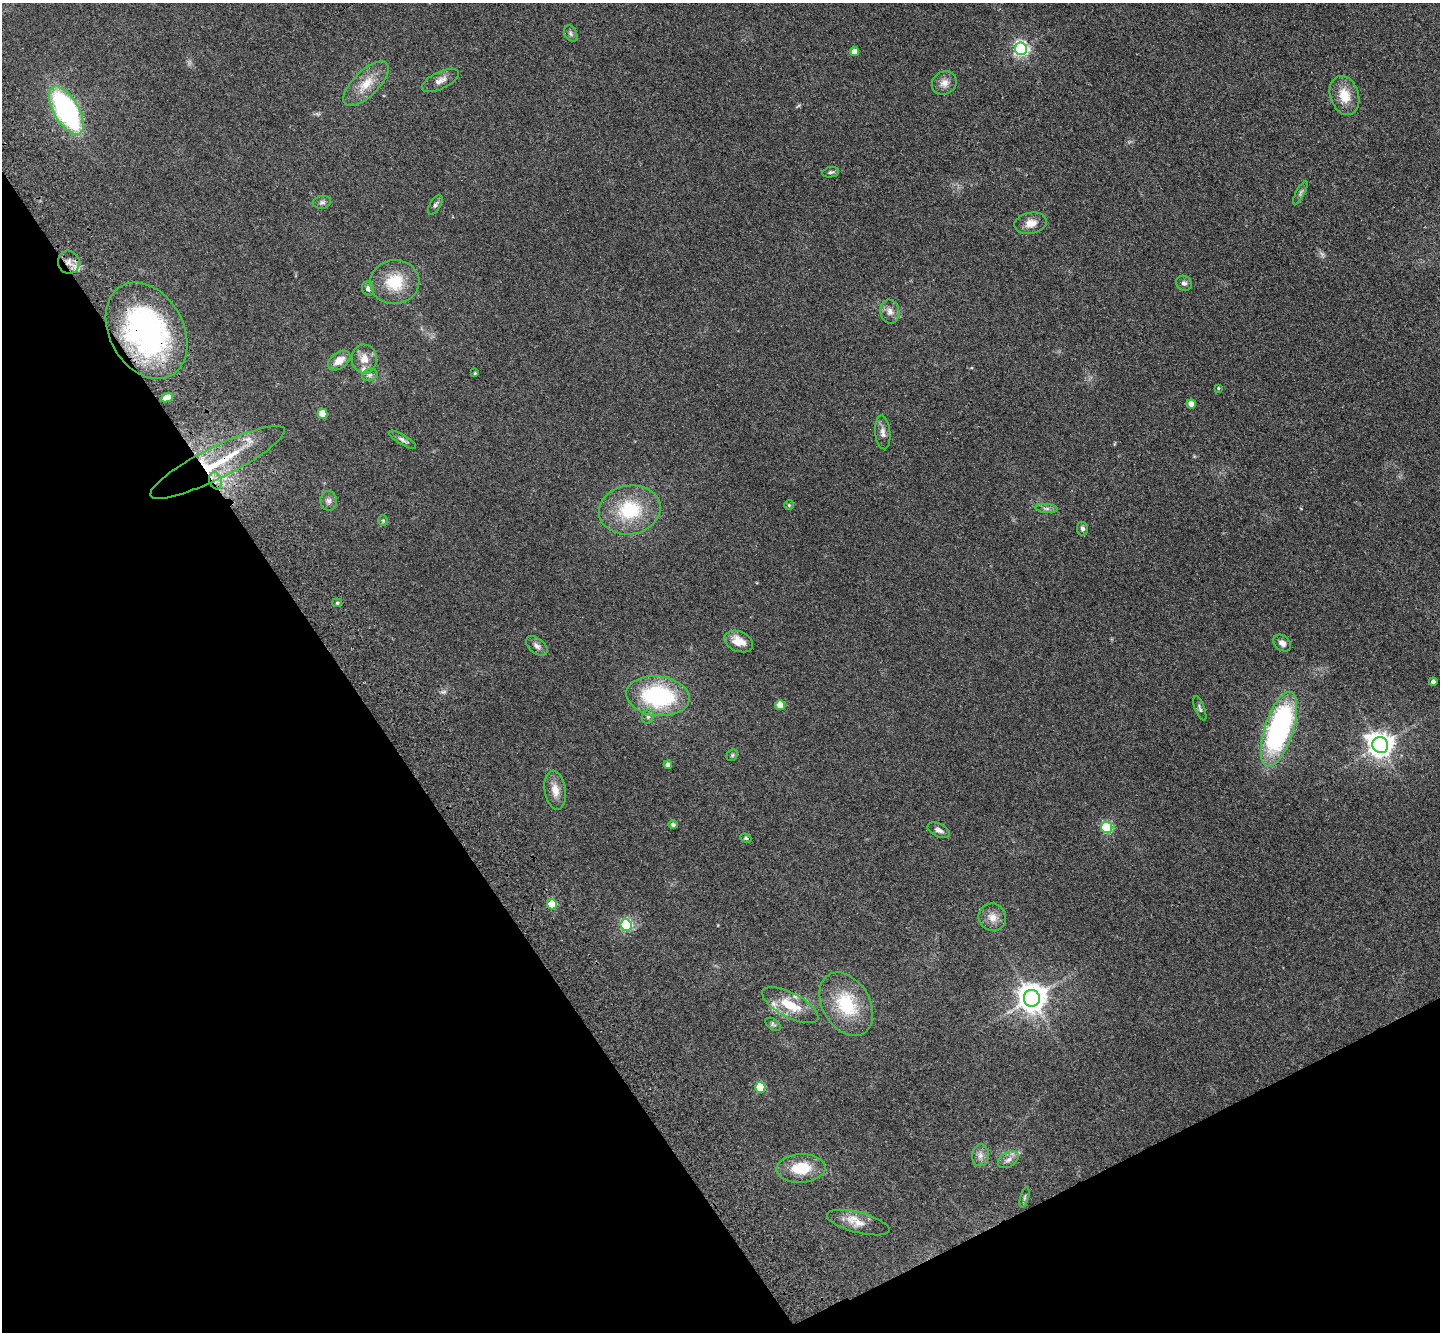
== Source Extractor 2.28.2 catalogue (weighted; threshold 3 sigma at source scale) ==
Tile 14 of 4 x 4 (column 2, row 4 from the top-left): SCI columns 1544-2981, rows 358-1687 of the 5965 x 5897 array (HDU 1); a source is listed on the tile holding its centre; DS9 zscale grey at full resolution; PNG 1442 x 1334 px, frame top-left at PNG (2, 3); each listed source drawn as its Kron ellipse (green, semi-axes under 4 px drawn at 4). Shown black and unused: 30% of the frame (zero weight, under 3 of 4 exposures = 6% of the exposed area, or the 3 px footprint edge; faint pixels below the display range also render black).
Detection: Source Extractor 2.28.2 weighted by HDU 2 'WHT'; one run over the whole footprint, this tile lists its part. Background 0.115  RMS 0.0064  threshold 0.0287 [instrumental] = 3 sigma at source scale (4.5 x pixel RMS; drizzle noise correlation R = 1.50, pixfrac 1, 0.05/0.05 arcsec/px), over >= 5 px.
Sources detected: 73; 1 too faint to see at this stretch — neither listed nor drawn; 4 inside a brighter listed object's ellipse — not listed separately; the other 68 listed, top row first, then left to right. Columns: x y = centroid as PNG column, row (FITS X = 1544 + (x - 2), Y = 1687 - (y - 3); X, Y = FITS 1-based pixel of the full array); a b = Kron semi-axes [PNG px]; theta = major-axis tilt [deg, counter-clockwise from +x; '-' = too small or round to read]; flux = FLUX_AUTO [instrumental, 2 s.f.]
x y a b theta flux
571 34 9 6 -61 1.6
1021 49 6 6 - 160
854 52 4 4 - 7.6
440 80 20 8 26 4.4
944 83 13 11 34 4.5
366 84 29 12 44 12
1344 95 20 14 -71 12
66 111 27 12 -60 120
831 172 8 5 10 1.4
1300 193 13 4 62 1.7
322 202 9 6 8 1.7
435 205 11 5 60 1.6
1031 223 16 10 10 5.7
69 262 11 11 - 5.1
395 282 25 22 5 21
1184 283 8 7 - 2
368 289 7 6 - 2.1
890 312 12 9 -81 3.9
146 331 51 37 -61 140
364 359 14 12 -85 6.7
339 361 12 8 36 6.3
475 373 4 3 - 0.65
370 375 8 6 20 1.7
1218 388 3 3 - 0.63
167 398 6 4 22 3.5
1191 404 4 4 - 6.5
322 414 5 5 - 14
883 432 17 7 -84 3.5
402 440 15 4 -31 2
217 462 75 15 27 45
216 481 9 6 -74 3.7
329 501 10 8 -90 2.5
789 505 5 5 - 0.77
1046 508 11 4 -5 1.8
630 510 31 24 9 36
383 521 5 4 - 0.71
1082 529 7 5 -82 1.8
337 603 5 4 - 0.75
739 641 15 10 -23 8.4
1282 643 10 7 -40 3
537 646 12 7 -38 2.8
1433 682 4 4 - 2.6
658 696 32 20 -6 68
780 705 5 4 - 13
1200 708 13 4 -68 1.6
648 717 7 5 68 1.5
1279 729 39 14 72 140
1380 745 8 7 - 600
732 755 6 5 - 0.97
668 765 4 4 - 3.2
555 790 20 10 -81 6.8
673 825 5 4 - 1.3
1107 828 6 5 - 59
939 830 12 6 -26 2.6
746 838 6 4 -23 0.85
552 904 5 5 - 22
992 917 14 13 - 6.1
626 925 6 5 - 50
1032 998 8 8 - 830
846 1004 34 23 -59 32
790 1005 31 12 -27 17
773 1024 8 5 -35 1.2
760 1087 5 5 - 29
980 1155 11 8 85 3.2
1008 1160 11 7 32 3.1
801 1168 24 14 3 19
1025 1197 10 3 75 1.1
858 1222 32 10 -15 8.4
Overlapping masked pixels (flux is a lower limit): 4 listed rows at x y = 69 262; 146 331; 217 462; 216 481